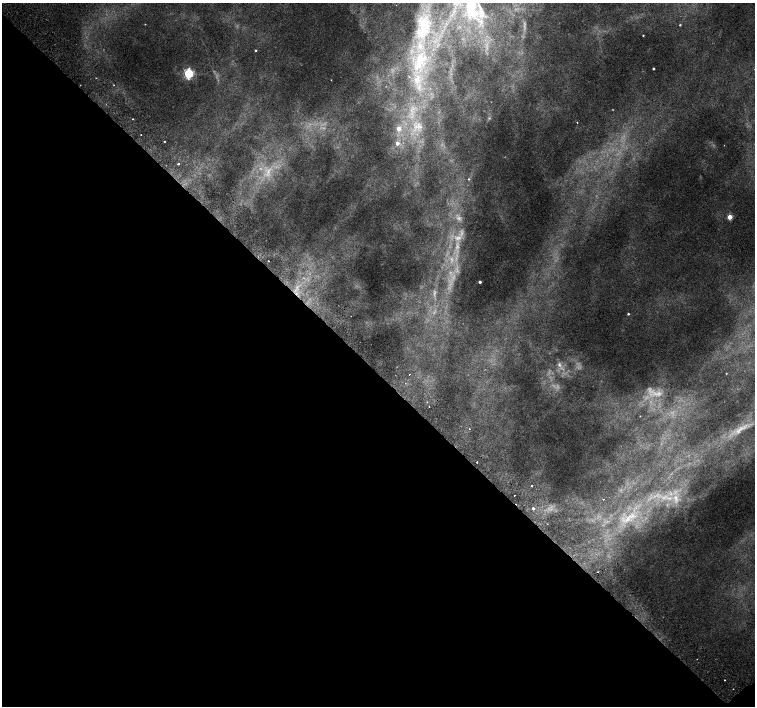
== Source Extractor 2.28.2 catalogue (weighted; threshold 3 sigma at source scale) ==
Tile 14 of 4 x 4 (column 2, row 4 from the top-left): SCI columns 1557-3062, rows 264-1670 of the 6118 x 6093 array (HDU 1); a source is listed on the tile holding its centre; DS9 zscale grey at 2 x 2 block average (1 PNG px = mean of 2 x 2 image px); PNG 757 x 708 px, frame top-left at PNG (2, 3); no overlay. Shown black and unused: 48% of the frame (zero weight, under 2 of 3 exposures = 3% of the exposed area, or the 3 px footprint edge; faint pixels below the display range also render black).
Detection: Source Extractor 2.28.2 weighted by HDU 2 'WHT'; one run over the whole footprint, this tile lists its part. Background 0.00744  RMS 0.0038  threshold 0.0172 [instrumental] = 3 sigma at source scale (4.5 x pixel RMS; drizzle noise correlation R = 1.50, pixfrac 1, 0.0396/0.0396 arcsec/px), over >= 5 px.
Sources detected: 65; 12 too faint to see at this stretch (2 x 2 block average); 6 cosmic-ray / hot-pixel residue — not listed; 3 inside a brighter listed object's ellipse — not listed separately; the other 44 listed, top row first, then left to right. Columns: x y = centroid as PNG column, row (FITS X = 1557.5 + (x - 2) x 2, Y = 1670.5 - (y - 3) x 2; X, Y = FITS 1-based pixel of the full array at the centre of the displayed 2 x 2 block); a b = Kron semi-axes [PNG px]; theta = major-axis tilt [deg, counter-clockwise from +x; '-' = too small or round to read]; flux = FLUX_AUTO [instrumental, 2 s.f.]
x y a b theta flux
481 12 23 7 -78 13
145 24 2 2 - 0.4
424 25 27 16 -71 33
680 25 2 2 - 0.82
643 35 2 2 - 0.68
255 50 2 2 - 0.9
420 61 37 16 64 60
653 69 2 2 - 1.1
189 73 4 3 - 120
96 78 2 2 - 0.35
331 80 2 2 - 0.29
114 85 2 2 - 0.37
411 110 7 3 -80 3.4
577 122 2 2 - 1.7
419 127 16 10 -10 13
399 129 3 3 - 10
164 141 2 2 - 1.8
397 143 4 4 - 4.9
178 164 2 2 - 2.7
268 172 20 5 63 11
469 179 3 2 - 0.85
730 217 3 3 - 20
461 233 13 5 81 6.3
457 246 13 7 86 11
268 261 2 2 - 1.1
480 282 2 2 - 2.4
628 314 2 2 - 1.1
559 365 7 5 -71 3.3
726 373 2 2 - 0.5
405 383 2 2 - 0.58
429 406 2 2 - 1.3
640 416 2 2 - 0.33
740 429 25 7 36 15
477 462 2 2 - 1.3
532 486 2 2 - 4
664 497 11 5 27 6.8
603 499 2 2 - 1.1
676 499 16 7 -84 11
533 508 3 2 - 2.6
628 518 21 7 47 17
547 524 2 2 - 0.29
697 659 2 2 - 0.31
724 680 2 2 - 1.9
733 689 2 2 - 0.35
Diffuse or blended objects may show on this block-average render without a row.